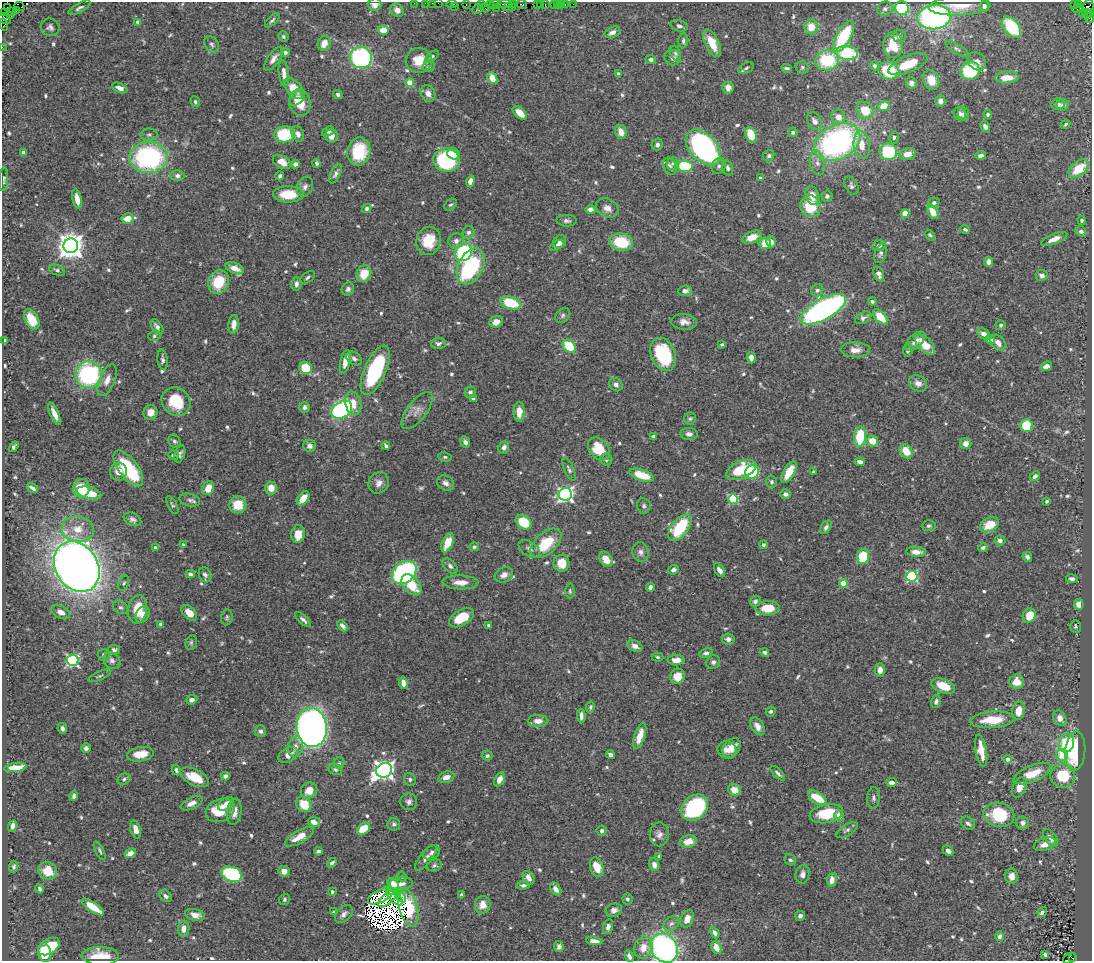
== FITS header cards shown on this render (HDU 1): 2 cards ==
NAXIS1  =                 1090
NAXIS2  =                  959

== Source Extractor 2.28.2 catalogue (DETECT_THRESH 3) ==
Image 1090 x 959 px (HDU 1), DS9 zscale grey, 1 PNG px = 1 image px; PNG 1094 x 963 px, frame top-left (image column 1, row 959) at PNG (2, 2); each listed source drawn as its Kron ellipse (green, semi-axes under 4 px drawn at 4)
Background 0.791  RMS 0.024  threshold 0.0731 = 3 sigma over >= 5 px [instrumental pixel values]
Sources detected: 676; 8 with non-positive FLUX_AUTO (blend fragments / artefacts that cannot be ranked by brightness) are neither listed nor drawn; of the other 668, the 500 brightest by FLUX_AUTO listed and drawn (168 fainter detections omitted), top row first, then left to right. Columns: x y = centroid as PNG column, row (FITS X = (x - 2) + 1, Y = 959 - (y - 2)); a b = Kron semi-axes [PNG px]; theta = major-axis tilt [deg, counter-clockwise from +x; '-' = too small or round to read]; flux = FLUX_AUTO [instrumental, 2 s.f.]
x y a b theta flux
414 3 2 2 - 11
425 3 2 2 - 19
432 3 2 2 - 10
438 3 2 2 - 16
375 4 7 6 - 11
452 4 5 2 - 20
490 4 2 2 - 8.1
495 4 6 3 10 44
504 4 7 2 3 140
514 4 4 3 - 13
522 4 5 3 - 48
537 4 3 2 - 14
541 4 2 2 - 7.4
545 4 3 2 - 13
554 4 2 2 - 33
557 4 3 2 - 20
561 4 2 2 - 24
565 4 3 2 - 31
573 4 2 2 - 6.4
1075 4 3 2 - 11
1079 4 3 2 - 8.3
466 5 3 2 - 13
481 5 4 2 - 26
959 6 31 9 3 31
984 6 5 4 - 4.3
7 7 2 2 - 5.4
20 7 5 3 - 21
454 7 4 2 - 7.6
508 7 4 3 - 49
512 7 3 2 - 36
79 8 12 4 29 4.9
485 8 4 3 - 81
496 8 3 2 - 19
902 8 7 7 - 120
477 9 5 2 - 16
885 9 8 7 - 5
1078 9 5 2 - 9.8
1088 9 9 5 79 180
397 10 7 6 - 11
16 11 4 3 - 39
12 12 3 2 - 11
5 13 3 3 - 14
1086 13 4 2 - 49
1091 13 4 2 - 48
1083 14 4 3 - 27
11 16 3 2 - 14
934 17 17 12 7 380
1090 18 5 3 - 41
5 19 7 5 -28 110
272 20 9 4 44 4.4
138 22 4 4 - 8.2
4 24 6 4 -75 71
679 26 9 5 -17 4.9
50 27 9 8 - 5.8
811 27 7 7 - 25
1012 27 12 7 -52 97
383 30 5 4 - 22
612 32 8 5 25 10
283 36 5 5 - 3
843 36 17 7 61 110
899 36 7 6 - 3.7
683 41 7 5 86 4.2
324 43 7 6 - 17
712 43 15 7 -65 35
212 44 9 6 -55 5
893 45 13 9 -87 48
2 47 2 2 - 9.3
957 49 13 4 -31 4.7
285 52 4 4 - 3.7
675 53 7 5 -70 3.3
847 53 11 7 -10 110
432 56 7 4 38 3.1
361 58 11 10 - 280
673 58 8 7 - 6.7
273 59 14 6 54 9.7
651 59 5 4 - 4.9
419 60 13 12 - 31
827 60 12 10 8 92
977 61 10 8 -46 11
908 64 21 8 22 44
429 66 6 5 - 3.9
874 66 5 4 - 3.6
802 67 6 6 - 3.4
746 68 8 5 23 3.3
787 68 5 3 - 3.1
889 71 10 8 -16 80
970 71 9 9 - 96
284 73 13 5 -84 10
618 74 4 3 - 6.7
492 78 6 4 -63 22
1007 78 12 6 2 23
931 80 10 7 -69 28
410 83 4 4 - 29
911 83 6 5 - 9
120 88 8 4 -23 9
294 88 12 7 -51 29
728 88 6 5 - 11
428 93 9 7 -59 11
338 94 5 4 - 3.7
297 98 9 6 43 14
940 101 6 5 - 7.1
195 102 5 4 - 3.2
300 103 13 10 -77 32
1058 104 6 6 - 6.7
1063 105 6 5 - 7.4
884 106 5 5 - 28
865 110 9 7 -46 43
520 113 8 5 -42 20
960 114 7 6 - 5.8
964 114 7 5 -86 6.4
988 114 4 4 - 3.2
838 117 7 6 - 14
815 121 9 7 -59 9.1
1066 124 5 3 - 3.2
985 127 6 4 -60 5.4
328 131 6 4 37 4.2
621 132 7 5 -67 16
793 132 5 4 - 4.1
284 134 10 8 2 94
298 134 8 6 -67 9.9
149 135 8 6 1 4.7
751 135 8 5 -68 50
331 136 7 6 - 14
894 137 6 4 76 3.1
837 142 24 17 28 440
657 145 6 5 - 5.3
862 145 14 8 -83 19
703 148 21 13 -47 390
23 152 4 4 - 8.6
359 152 14 11 79 71
888 152 9 8 - 100
454 154 6 5 - 14
908 154 8 6 12 17
981 155 5 4 - 6
769 156 6 5 - 3.4
149 157 19 15 0 270
446 160 13 12 - 160
282 162 10 6 -28 17
317 163 4 4 - 4.4
672 163 6 5 - 3.1
817 163 13 7 -79 11
296 164 4 4 - 10
670 166 9 6 -67 5.6
685 166 7 6 - 76
719 166 8 7 - 5.3
728 168 8 5 -76 4.4
1079 169 11 7 39 48
335 174 10 5 64 5.7
177 176 7 5 0 5.4
280 176 4 3 - 4.3
760 178 3 3 - 3
4 179 12 4 87 4
470 181 5 4 - 12
851 186 10 6 -61 5.1
305 187 10 7 62 7.1
288 194 15 8 0 47
812 196 9 6 -69 20
827 196 5 5 - 3.9
77 199 10 4 -78 17
934 203 5 5 - 4
451 205 7 5 36 2.9
810 206 11 10 - 54
367 208 4 4 - 3.7
607 208 12 9 -27 12
590 209 5 4 - 9.4
933 212 8 4 -61 27
905 213 4 4 - 39
128 218 6 5 - 20
1082 220 4 4 - 3.2
567 221 10 6 -1 5.6
965 229 5 4 - 4
1081 231 5 5 - 6
468 232 6 5 - 4.9
930 235 6 4 -51 3
752 237 10 6 22 21
1054 239 14 5 22 15
428 241 14 12 70 41
456 241 8 7 - 7.1
771 241 6 4 -74 8.2
560 242 7 6 - 6.2
621 242 12 8 -10 76
765 244 5 5 - 27
557 245 7 4 26 7.4
71 246 7 7 - 2100
879 246 7 5 12 5.4
463 252 9 8 - 130
880 253 10 6 70 5
989 262 5 4 - 9.4
471 266 19 12 63 200
235 268 9 5 -20 15
57 270 8 5 -21 4
364 274 9 7 66 36
879 274 7 5 -69 8.4
1042 275 6 5 - 7.2
307 277 9 5 38 4.3
218 282 12 10 65 51
296 284 7 5 80 6.4
348 289 7 6 - 4.6
817 290 6 5 - 4.6
685 291 7 5 5 7
872 301 4 4 - 3.5
510 303 10 6 -17 74
823 309 25 10 29 570
563 315 8 6 48 4.2
880 317 9 5 -45 37
863 318 9 5 27 5.6
32 319 11 6 -61 52
496 322 7 5 27 14
684 322 13 7 -5 11
234 324 9 5 84 12
1001 325 5 5 - 3.1
157 327 9 5 -56 6.9
984 334 7 4 -33 11
154 336 6 5 - 3.2
990 340 5 4 - 13
5 341 4 3 - 3.7
915 341 12 6 45 12
438 343 7 5 6 5.6
998 343 9 6 -50 10
722 344 4 3 - 2.9
925 345 12 6 -47 28
569 346 7 5 -45 58
855 350 15 7 -1 13
908 350 6 5 - 4.9
663 354 17 12 -67 120
751 358 5 4 - 11
354 359 8 6 -35 5.9
163 360 10 5 -85 4.9
345 362 12 5 78 16
1046 366 6 4 23 12
306 368 6 6 - 54
375 370 26 10 66 180
88 375 13 13 - 210
107 380 17 7 68 14
918 383 9 8 - 11
616 385 7 6 - 6
470 392 6 5 - 4
473 399 4 4 - 4.7
176 402 15 13 -47 51
353 403 12 8 -77 21
305 407 5 5 - 4.7
342 410 11 8 32 270
417 411 22 9 52 15
150 412 7 7 - 15
519 412 10 5 89 17
54 414 12 4 -67 14
690 418 6 6 - 3.2
1026 425 6 6 - 62
689 434 8 6 -5 7.9
653 436 4 3 - 3
860 437 10 6 85 74
174 441 7 5 -60 4.2
872 441 6 5 - 28
465 442 6 5 - 6.5
966 444 5 5 - 11
310 446 6 6 - 8.6
386 446 4 3 - 4.2
14 447 6 3 56 3.3
504 447 6 5 - 6.5
599 449 13 9 -48 51
906 451 7 6 - 28
180 454 9 5 73 5.2
173 455 5 4 - 3.5
445 457 6 4 -9 3.1
606 459 6 6 - 3.9
860 462 5 4 - 7.8
128 468 21 9 -53 110
569 469 12 4 -64 4.3
741 470 16 8 24 73
118 472 9 8 - 14
752 472 7 6 - 81
789 472 12 5 59 32
813 472 4 3 - 2.9
642 475 13 5 -18 47
1035 476 6 3 44 4.6
772 482 6 5 - 3.9
379 483 11 10 - 10
445 483 9 7 -30 7.8
32 488 6 3 -31 5.5
81 488 9 8 - 49
208 488 7 5 67 20
271 488 6 6 - 19
89 493 13 6 -13 45
565 494 6 6 - 490
785 494 5 4 - 5.7
303 498 8 5 51 26
733 499 5 5 - 130
190 500 10 6 -15 5.3
1047 501 3 3 - 3.2
172 505 10 4 -63 3.2
238 505 9 8 - 35
644 506 8 6 -83 4.5
132 519 9 6 -24 6
524 522 9 6 -40 62
989 525 10 7 26 34
929 526 7 5 4 3.6
826 527 7 5 56 5.6
680 528 15 8 51 100
78 529 16 12 -9 29
298 534 9 6 83 25
1000 540 5 5 - 5.6
448 543 10 5 66 28
546 543 18 10 42 61
183 544 3 3 - 2.9
763 545 4 4 - 3.3
474 547 4 4 - 3.6
983 547 5 4 - 4
155 548 4 3 - 6.2
529 549 12 7 -34 7.5
641 552 10 8 -79 7.6
916 552 9 5 -4 17
863 557 7 6 - 63
1027 557 5 4 - 5.1
606 559 8 5 -50 16
561 563 8 8 - 33
450 566 9 5 -46 5.4
77 567 27 21 -57 2200
673 570 6 4 21 6.7
719 570 8 4 -58 8.1
404 573 13 10 39 360
190 574 4 4 - 5.3
205 575 8 6 -64 6.2
504 575 9 7 28 10
912 576 6 5 - 160
1072 579 6 4 -8 6.7
460 582 18 7 -1 18
124 583 8 5 67 3.3
843 583 4 4 - 48
412 585 12 8 -48 40
650 587 4 4 - 6.6
570 591 7 4 -89 3
755 601 6 5 - 4.2
1079 604 5 5 - 9.3
121 607 8 6 -34 4.4
767 608 12 7 2 37
138 609 14 9 80 38
61 612 10 6 -30 12
189 613 9 6 -44 19
142 615 8 6 60 11
1029 615 7 6 - 26
227 617 8 6 83 3.5
461 618 13 7 31 44
303 620 10 4 -43 5.5
160 624 4 4 - 4
489 625 4 3 - 6.5
342 626 6 4 -49 6.5
1076 627 6 5 - 3
728 639 6 5 - 5.7
191 643 7 5 75 3.2
635 646 8 5 -26 9.6
114 650 6 4 -9 4.4
764 652 5 4 - 4.2
706 653 7 5 10 5.5
104 655 6 6 - 3.9
657 657 6 4 -6 3.2
72 660 6 5 - 280
112 660 9 7 -49 6.7
676 660 8 5 1 19
713 662 7 6 - 5.1
880 670 7 5 -88 9.7
100 676 12 4 23 3.5
677 676 8 7 - 24
1017 682 7 7 - 20
403 683 6 4 -80 9.9
943 686 12 7 -21 31
192 700 6 5 - 7.7
936 701 6 5 - 5.3
590 707 5 4 - 3.3
1018 711 9 6 80 23
771 712 5 4 - 3.9
581 716 7 3 -87 7.1
1060 718 8 6 -59 13
992 720 22 8 5 44
538 721 10 6 0 14
757 726 10 6 -59 10
312 727 19 15 -83 1600
62 728 5 4 - 6.4
260 731 6 5 - 5.5
640 736 13 5 72 22
1066 743 9 7 79 78
295 747 10 7 78 11
86 748 5 5 - 6.4
732 748 11 7 52 16
727 750 10 8 -30 12
981 750 16 5 -81 24
1075 751 20 10 85 120
140 754 13 7 8 28
288 755 10 7 32 11
610 755 5 4 - 6.3
1062 755 6 5 - 54
487 756 5 4 - 3.5
1008 759 4 4 - 9.8
339 763 5 5 - 3.3
15 768 11 4 7 26
335 769 7 5 -24 3.1
176 770 5 4 - 4.1
384 770 8 7 - 940
778 773 9 4 -45 4.6
1032 774 20 8 23 34
225 776 4 4 - 6.4
1063 776 12 12 - 61
195 777 16 8 -26 39
446 777 8 5 19 11
124 779 7 5 32 3.5
410 779 7 5 -61 3.7
499 779 7 5 62 14
891 782 5 4 - 8.2
1019 787 11 6 66 15
309 790 9 7 38 18
734 790 6 5 - 20
74 796 5 4 - 3.8
817 798 11 5 -32 45
873 798 10 6 87 5.1
409 802 8 8 - 6.7
192 803 12 5 25 9.4
226 804 9 6 36 10
304 804 8 7 - 37
695 808 15 11 44 220
220 810 15 11 23 42
234 812 13 7 83 14
826 814 17 9 11 60
999 815 15 12 -12 89
839 816 5 5 - 12
314 822 6 5 - 12
968 823 8 5 -41 5.5
1023 823 6 6 - 6.4
394 824 6 6 - 3.9
13 826 6 4 70 7.8
364 829 7 5 37 41
136 830 9 5 -75 14
847 830 12 5 33 5.2
602 831 5 5 - 5.1
659 834 12 9 89 9.6
299 837 16 6 29 24
1050 838 10 5 -54 9
688 841 9 6 11 19
1045 844 11 6 18 12
100 851 10 3 -63 3.1
318 851 4 3 - 4.5
948 851 6 4 -44 7.7
432 852 9 6 32 7.2
130 853 6 4 30 11
659 856 4 4 - 3.4
426 858 15 6 51 7.9
790 860 6 5 - 4
332 863 5 4 - 4.7
434 865 7 6 - 4
654 865 6 5 - 8.8
14 867 6 4 87 4.5
597 867 10 6 -72 25
48 871 9 8 - 36
284 871 6 5 - 12
232 874 10 7 -20 170
803 874 9 7 80 7.9
1011 876 8 6 -89 14
402 877 5 5 - 3.1
529 878 7 5 -57 10
832 880 7 5 83 13
393 884 6 4 -45 14
401 884 12 6 8 10
523 885 6 4 6 3.8
39 889 5 3 - 3.2
556 889 7 4 -57 9.1
392 891 3 2 - 4
332 892 4 4 - 3.4
461 895 4 3 - 3.7
166 896 7 5 -41 5
381 896 14 6 27 7.3
394 897 11 5 -50 6.1
401 897 7 2 -47 4.2
284 899 6 5 - 3.1
388 899 11 5 42 6.7
627 899 5 5 - 3.3
483 905 8 7 - 18
93 907 13 4 -34 45
408 907 20 9 -75 44
614 910 8 6 19 6.9
334 912 4 3 - 4
1042 912 5 4 - 5.5
344 914 10 6 47 7
195 915 10 5 -13 13
800 916 5 5 - 4.9
687 919 9 6 65 14
671 924 8 6 35 5.4
608 927 7 5 76 6.3
184 929 8 5 83 13
715 933 6 4 -62 6.3
999 936 5 4 - 4.7
594 941 8 4 -6 9.8
49 946 12 7 32 60
559 947 5 4 - 5.2
643 948 11 9 71 18
664 948 15 13 -54 420
716 948 7 5 -64 18
45 953 9 6 -80 70
1045 954 4 3 - 4.4
100 956 18 9 -1 36
629 956 6 3 -66 4.7
1069 958 7 5 30 140
1072 958 4 2 - 42
At the frame edge (FLAGS 8, measured only in part): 12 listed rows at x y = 414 3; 425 3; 432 3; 438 3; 375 4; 1091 13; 1090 18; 5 19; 4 24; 2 47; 664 948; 1069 958
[168 fainter detections neither listed nor drawn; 8 non-positive-flux detections neither listed nor drawn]